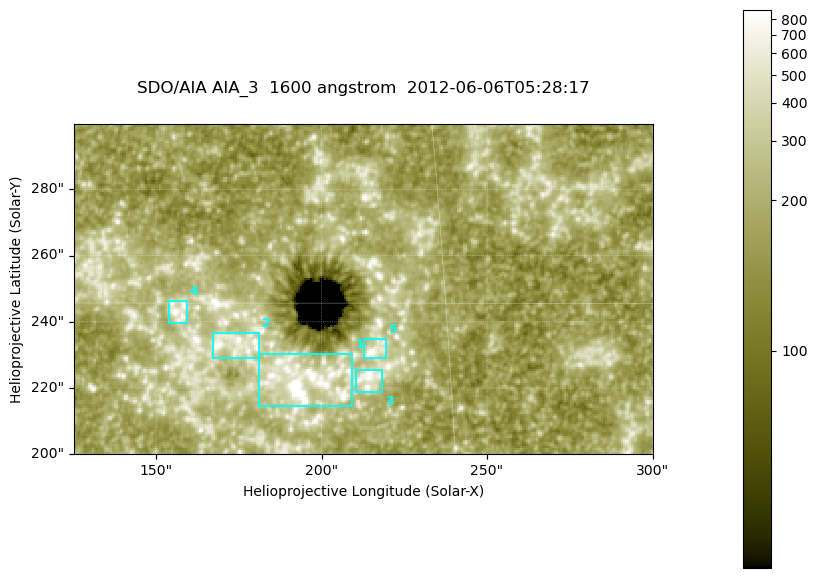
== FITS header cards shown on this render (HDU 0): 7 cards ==
TELESCOP= 'SDO/AIA '
INSTRUME= 'AIA_3   '
WAVELNTH=                 1600
WAVEUNIT= 'angstrom'
DATE-OBS= '2012-06-06T05:28:17.12'
CTYPE1  = 'HPLN-TAN'
CTYPE2  = 'HPLT-TAN'

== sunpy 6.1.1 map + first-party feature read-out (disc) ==
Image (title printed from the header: SDO/AIA AIA_3  1600 angstrom  2012-06-06T05:28:17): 287 x 164 px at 0.609 arcsec/px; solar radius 946 arcsec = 1552 px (partial field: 0.6% of the solar disc is inside the frame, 100% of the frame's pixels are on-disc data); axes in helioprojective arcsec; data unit not stated in the header (colour bar unlabelled)
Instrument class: DISC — disc imager (sunpy class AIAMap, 1600 A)
Bright regions (active regions / flare kernels): reference = the on-disc median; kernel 3 px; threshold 5 sigma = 312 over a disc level ~178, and >= 1.15x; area >= 47 px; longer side >= 3 px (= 1.8 arcsec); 5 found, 5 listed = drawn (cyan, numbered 1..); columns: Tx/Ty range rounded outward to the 2 arcsec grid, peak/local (2 s.f.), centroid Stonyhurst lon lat
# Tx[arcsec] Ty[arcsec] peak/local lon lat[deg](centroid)
1 180..210 214..232 26 +12 +14
2 166..182 228..238 4.9 +11 +14
3 210..220 218..226 4.7 +13 +14
4 154..160 238..246 4.7 +10 +15
5 212..220 228..236 5 +14 +14